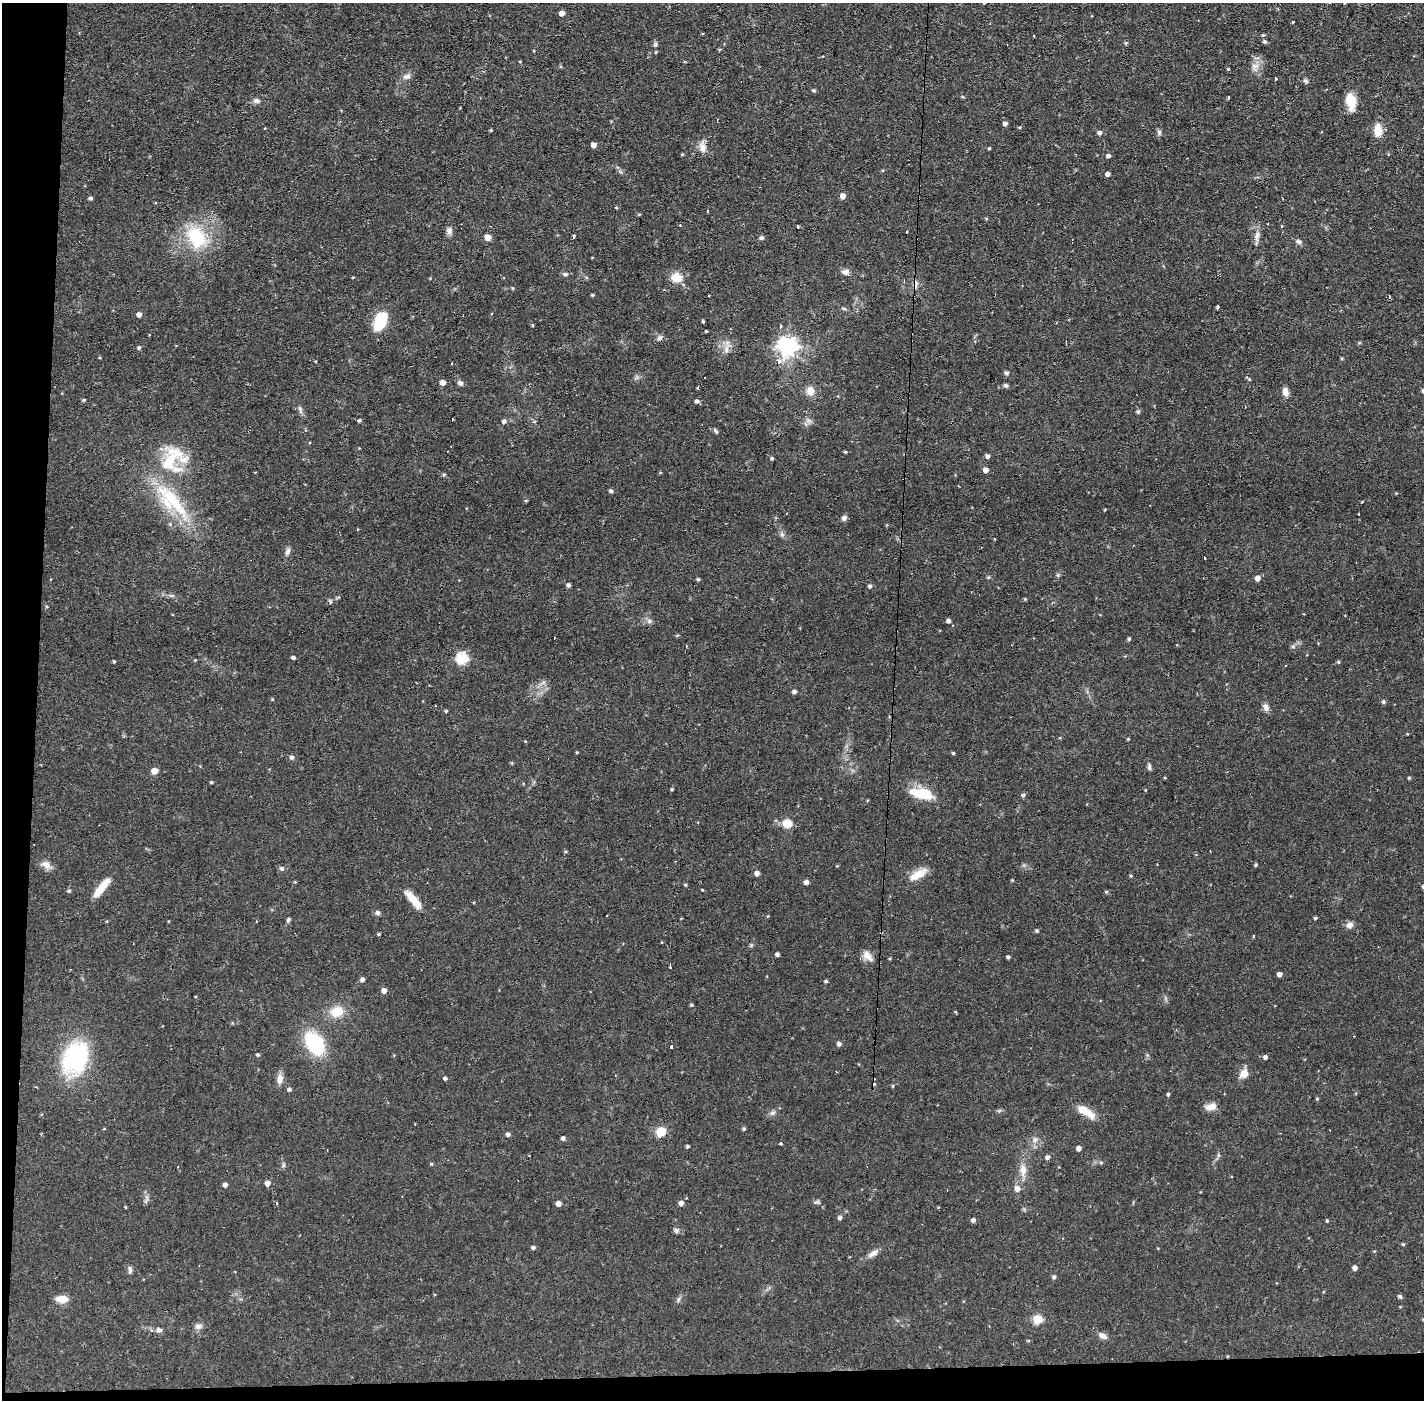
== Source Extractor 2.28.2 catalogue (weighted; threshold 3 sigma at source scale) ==
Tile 7 of 3 x 3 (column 1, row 3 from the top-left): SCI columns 1-1422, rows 53-1450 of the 4267 x 4298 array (HDU 1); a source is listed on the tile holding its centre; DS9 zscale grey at full resolution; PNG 1426 x 1402 px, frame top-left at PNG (2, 3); no overlay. Shown black and unused: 4% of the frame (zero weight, under 2 of 3 exposures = <1% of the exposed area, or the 3 px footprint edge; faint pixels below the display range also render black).
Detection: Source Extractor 2.28.2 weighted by HDU 2 'WHT'; one run over the whole footprint, this tile lists its part. Background 0.0564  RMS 0.006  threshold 0.0269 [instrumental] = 3 sigma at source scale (4.5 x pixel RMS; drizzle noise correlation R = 1.50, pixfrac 1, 0.05/0.05 arcsec/px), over >= 5 px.
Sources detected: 239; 17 cosmic-ray / hot-pixel residue — not listed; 5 inside a brighter listed object's ellipse — not listed separately; the other 217 listed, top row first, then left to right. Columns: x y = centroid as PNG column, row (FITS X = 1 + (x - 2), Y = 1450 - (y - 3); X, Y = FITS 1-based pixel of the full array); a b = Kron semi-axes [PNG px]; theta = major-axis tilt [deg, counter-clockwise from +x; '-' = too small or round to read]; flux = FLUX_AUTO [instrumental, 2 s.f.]
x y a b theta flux
984 3 4 2 - 0.37
1344 3 4 2 - 0.38
562 13 5 4 - 3.4
1292 22 3 3 - 7.5
1263 35 5 3 - 0.69
1265 42 4 4 - 1.4
1126 43 5 4 - 0.9
656 44 7 5 37 1.1
1255 66 13 6 10 3.1
1228 69 4 3 - 0.6
407 76 11 7 16 2.4
1275 79 3 3 - 2
1306 81 7 5 -16 1.3
813 90 6 3 -19 0.67
963 97 5 4 - 0.73
1228 97 4 2 - 0.65
256 101 10 7 -7 2
1350 101 19 10 -78 11
1005 123 4 4 - 2.1
1020 127 5 3 - 0.72
265 128 3 2 - 0.57
491 130 3 3 - 0.59
1378 131 15 9 90 7.9
1159 132 8 6 -77 1.3
1100 133 5 5 - 1.9
593 145 4 4 - 3.5
702 147 15 9 -80 4.4
989 148 4 3 - 0.56
682 154 4 4 - 0.57
1108 156 5 4 - 1.6
1108 174 4 4 - 2.2
843 196 5 5 - 3.3
91 198 4 4 - 1.2
616 208 5 3 - 0.47
708 211 3 3 - 0.62
639 214 5 3 - 0.59
1268 224 2 2 - 0.49
797 226 3 3 - 1.4
1281 226 3 3 - 1.6
449 231 11 7 82 2.4
906 232 2 2 - 0.62
573 236 4 3 - 1.9
1257 236 16 6 83 3.2
196 237 29 20 -62 31
488 237 6 6 - 4
761 238 6 5 - 1.3
1299 241 9 6 -16 1.8
845 272 10 7 -11 2.9
565 274 7 5 -17 1.4
353 277 4 2 - 0.44
677 278 9 8 - 11
513 288 5 3 - 0.6
592 295 4 4 - 0.65
1217 307 3 3 - 2.1
844 309 6 4 -19 0.8
139 314 5 5 - 2.6
380 321 19 12 67 21
703 321 3 3 - 0.76
532 325 3 3 - 0.62
780 326 3 3 - 2.2
706 331 3 3 - 1.4
660 338 9 5 44 1.5
1359 343 5 3 - 0.61
788 346 7 7 - 250
139 347 5 4 - 0.99
726 349 11 5 -84 2.8
1342 358 4 3 - 0.7
779 361 6 6 - 2.7
452 363 3 2 - 0.68
1006 373 5 4 - 1.6
1249 379 5 4 - 0.71
443 382 5 5 - 3.2
460 383 7 6 - 1.7
1005 385 6 5 - 1
698 387 3 3 - 1.6
810 391 10 8 -87 5.8
1285 391 11 7 -73 3.5
84 400 4 3 - 0.7
697 401 5 4 - 1.6
300 410 11 5 -73 1.6
1138 411 5 5 - 1.2
359 420 4 4 - 1
504 421 5 5 - 1.6
809 421 7 4 -19 1.5
716 431 9 4 -51 1.2
175 452 32 15 -22 16
845 452 4 3 - 0.67
987 456 5 4 - 1.8
772 458 4 4 - 0.94
176 469 26 10 -19 9.4
986 470 4 4 - 3.5
443 475 5 4 - 0.69
611 491 4 4 - 1.4
173 500 69 16 -49 38
1359 514 3 2 - 0.55
844 518 6 6 - 1.9
782 534 7 4 -1 1.2
288 551 10 6 69 2
1258 578 5 5 - 3.4
698 579 4 4 - 0.93
568 585 4 4 - 1.5
870 586 4 4 - 1.5
1025 599 4 4 - 0.54
649 621 6 6 - 1.6
948 621 4 4 - 1.9
1129 639 4 4 - 1
686 646 3 2 - 0.57
1293 646 6 5 - 1.2
293 657 4 4 - 1.1
462 658 6 6 - 57
114 661 3 3 - 0.72
1338 662 5 4 - 0.7
543 683 7 4 20 1.3
794 692 5 4 - 1.6
272 699 4 3 - 0.54
1383 702 4 4 - 1.3
1266 707 9 7 -76 2.7
446 711 4 3 - 0.77
1407 734 4 3 - 0.44
1128 739 3 3 - 0.62
953 753 4 3 - 0.82
292 757 6 5 - 1.4
512 763 5 3 - 0.52
1149 767 9 4 -81 1.5
154 771 5 5 - 5.8
1409 778 4 4 - 0.66
211 782 4 3 - 0.68
672 789 4 3 - 0.77
921 794 31 12 -13 16
1023 795 7 5 21 0.99
787 823 13 11 -14 6.6
46 865 12 9 -33 4.2
1256 865 4 4 - 0.73
282 868 6 5 - 1.5
757 873 5 4 - 2.5
917 875 24 10 30 8.6
1131 876 4 4 - 0.65
1012 880 4 4 - 0.48
806 882 4 4 - 2.2
105 883 21 9 44 6.2
685 885 4 3 - 0.77
702 890 3 3 - 1.4
69 891 5 4 - 1
1106 892 4 4 - 0.71
413 900 25 8 -50 10
378 913 6 6 - 1.7
1315 918 4 3 - 0.98
288 920 8 4 68 1.2
1349 925 10 8 21 2.6
1037 931 5 4 - 0.73
379 934 3 3 - 0.68
777 954 4 3 - 1.8
868 956 15 8 -47 4.3
1008 957 4 3 - 1.2
670 966 4 2 - 2
1279 974 4 4 - 2.8
362 979 4 4 - 1.9
826 981 4 3 - 0.84
384 990 5 5 - 3.1
691 1005 4 3 - 0.75
337 1012 15 13 18 11
315 1043 21 14 -55 45
839 1044 4 4 - 2.1
671 1047 3 3 - 3.8
258 1055 5 4 - 0.92
1265 1057 5 4 - 1.7
75 1058 32 23 60 69
1244 1074 11 9 53 5.4
445 1078 4 4 - 1.2
280 1079 13 8 81 3.7
893 1086 4 4 - 0.63
289 1089 5 4 - 1.4
1168 1094 4 4 - 0.93
1317 1099 4 4 - 0.62
1211 1107 15 8 17 4.1
1085 1111 26 9 -32 9.6
773 1113 9 6 38 1.9
744 1128 4 4 - 0.9
661 1132 8 7 - 12
508 1134 5 4 - 1.6
563 1138 4 4 - 1.5
1035 1140 8 6 89 2.3
780 1144 3 3 - 7.2
688 1146 4 3 - 0.9
1079 1148 4 4 - 2.7
1218 1155 7 4 -72 0.89
1047 1157 5 5 - 1.7
1101 1162 6 4 0 0.83
431 1164 4 4 - 0.73
283 1165 6 5 - 1
1023 1170 12 9 -86 4.8
267 1183 5 5 - 3.3
225 1185 5 4 - 2.1
1017 1189 6 6 - 3.3
817 1202 9 4 -1 1.2
681 1203 5 4 - 2.7
558 1204 5 4 - 3.5
125 1207 4 3 - 0.46
840 1218 5 5 - 1.6
973 1220 5 4 - 1.6
1327 1221 4 4 - 0.59
676 1230 8 5 -56 1.3
1403 1244 4 4 - 0.68
533 1247 5 4 - 1.3
1374 1251 4 3 - 0.46
873 1253 16 7 33 3.5
1355 1268 4 4 - 2.5
130 1270 11 5 -86 1.7
1054 1277 5 4 - 1.3
1400 1296 5 5 - 1.2
62 1299 12 7 -3 6.8
678 1299 8 4 81 1.2
1038 1319 5 5 - 25
198 1326 10 8 15 2.3
159 1330 9 6 -8 1.9
1103 1336 11 7 -30 2.7
1028 1340 5 3 - 0.59
Overlapping masked pixels (flux is a lower limit): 1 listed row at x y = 868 956
Isophote crosses this tile's border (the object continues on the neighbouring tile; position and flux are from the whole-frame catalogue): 2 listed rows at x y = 984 3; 1344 3